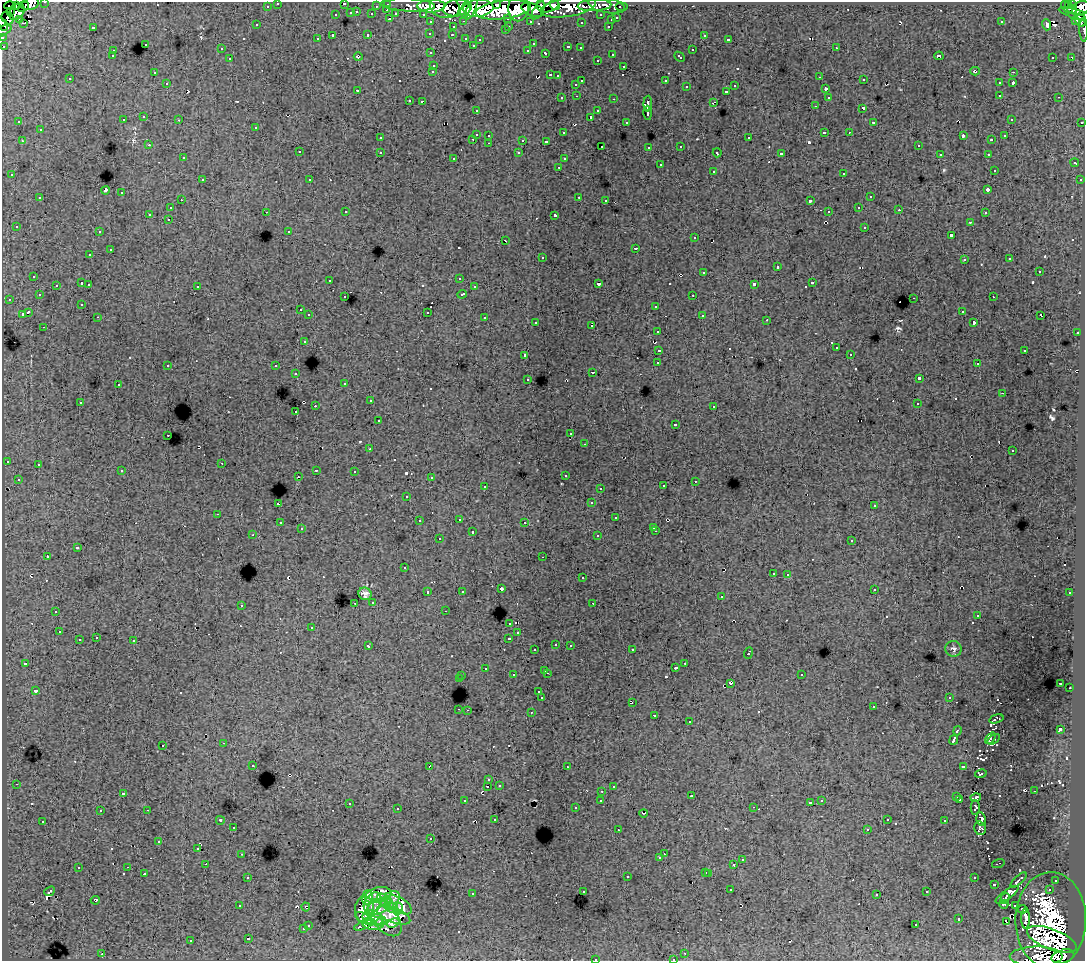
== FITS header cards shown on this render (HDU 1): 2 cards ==
NAXIS1  =                 1083
NAXIS2  =                  959

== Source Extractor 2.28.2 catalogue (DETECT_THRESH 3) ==
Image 1083 x 959 px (HDU 1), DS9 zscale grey, 1 PNG px = 1 image px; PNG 1087 x 963 px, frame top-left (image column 1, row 959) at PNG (2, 2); each listed source drawn as its Kron ellipse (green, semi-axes under 4 px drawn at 4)
Background 141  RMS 1.1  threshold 3.2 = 3 sigma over >= 5 px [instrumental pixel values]
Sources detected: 694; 1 with non-positive FLUX_AUTO (blend fragments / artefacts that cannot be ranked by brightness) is neither listed nor drawn; of the other 693, the 500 brightest by FLUX_AUTO listed and drawn (193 fainter detections omitted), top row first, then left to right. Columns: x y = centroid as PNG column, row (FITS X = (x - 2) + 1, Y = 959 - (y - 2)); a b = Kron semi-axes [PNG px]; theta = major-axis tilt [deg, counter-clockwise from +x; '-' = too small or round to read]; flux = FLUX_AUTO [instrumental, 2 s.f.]
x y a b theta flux
45 2 3 2 - 3900
278 3 3 3 - 3600
344 3 3 2 - 400
30 4 9 6 12 50000
388 4 3 3 - 6900
496 4 3 3 - 37000
1069 4 3 3 - 16000
1072 4 3 3 - 6100
408 5 27 6 -3 47000
547 5 11 7 9 110000
555 5 5 4 - 50000
595 5 17 6 2 38000
607 5 18 7 -10 50000
10 6 6 3 2 6100
16 6 4 3 - 15000
267 6 3 3 - 2100
376 6 3 2 - 1300
431 6 14 6 0 200000
24 7 6 3 35 15000
445 7 15 11 -14 160000
568 7 28 9 9 120000
622 7 6 3 0 4500
1067 7 7 3 -50 26000
457 8 14 8 8 200000
478 8 15 8 5 360000
518 8 13 10 87 140000
1081 8 9 7 33 130000
466 9 8 5 74 120000
471 9 11 4 65 100000
1072 9 5 3 - 14000
387 10 3 2 - 430
503 10 28 9 7 600000
532 10 12 6 -21 180000
538 10 10 5 59 120000
11 11 3 3 - 7400
17 12 9 6 50 63000
357 12 3 3 - 550
351 13 3 3 - 1400
372 14 3 3 - 1500
396 14 4 3 - 1500
423 14 3 2 - 3100
336 15 3 3 - 590
601 15 3 3 - 2600
1078 15 20 4 -17 37000
8 18 7 5 -51 39000
508 18 3 3 - 1600
617 18 3 3 - 900
19 19 3 3 - 1700
390 19 3 2 - 710
611 20 3 3 - 430
1076 20 4 3 - 9000
1081 20 7 5 -75 26000
464 21 3 2 - 570
530 21 3 3 - 1900
431 22 3 3 - 3300
581 22 3 3 - 290
1001 22 3 3 - 190
24 23 4 2 - 330
3 24 7 3 -63 21000
257 25 3 3 - 180
1046 25 6 3 -71 410
509 26 3 2 - 450
608 26 3 2 - 600
93 27 3 3 - 1200
453 27 3 3 - 680
505 30 3 3 - 330
1084 30 11 2 -87 10000
3 31 9 4 29 15000
430 33 3 3 - 230
368 34 3 3 - 680
452 35 3 2 - 300
704 35 3 3 - 440
333 36 3 3 - 2400
2 37 3 2 - 5000
466 38 3 3 - 500
317 39 3 3 - 300
729 39 4 3 - 470
480 40 3 3 - 330
145 44 3 3 - 580
533 44 3 3 - 200
473 45 3 3 - 180
3 46 3 3 - 1600
568 47 3 3 - 760
580 48 3 3 - 300
836 48 3 2 - 450
221 49 3 3 - 360
528 50 3 3 - 310
692 50 3 3 - 750
113 51 3 3 - 470
431 53 3 3 - 380
546 53 4 3 - 820
612 54 3 3 - 610
112 56 3 3 - 270
939 56 4 3 - 370
358 57 4 4 - 240
680 57 6 3 -43 920
1053 57 3 2 - 290
1071 58 4 3 - 310
230 59 3 3 - 480
597 60 3 3 - 380
434 65 3 3 - 530
624 66 3 3 - 560
433 71 3 3 - 530
975 71 5 3 - 510
1013 72 3 2 - 490
154 73 3 2 - 220
550 75 3 2 - 680
558 76 3 3 - 290
820 77 3 2 - 220
70 79 3 3 - 330
864 80 3 2 - 350
582 81 3 3 - 960
666 81 3 3 - 1800
167 83 3 3 - 300
999 83 3 3 - 540
1013 83 3 3 - 1500
576 84 3 3 - 500
735 86 3 3 - 500
686 87 3 3 - 400
825 89 3 3 - 680
358 90 3 3 - 500
727 91 3 3 - 570
1000 95 3 3 - 520
577 96 3 2 - 420
828 97 3 3 - 330
1059 97 3 2 - 400
562 98 3 3 - 420
614 99 3 2 - 750
409 100 3 3 - 360
422 101 3 3 - 260
713 102 4 2 - 640
648 104 8 4 87 4500
815 106 3 2 - 220
863 108 3 3 - 1400
476 110 3 3 - 320
598 111 3 3 - 480
648 113 7 3 -89 4000
144 117 3 3 - 570
590 117 3 3 - 920
1011 119 3 3 - 250
123 120 3 3 - 530
179 120 3 2 - 310
19 122 3 3 - 240
626 122 3 3 - 350
1082 122 3 3 - 1400
874 123 3 3 - 310
256 127 3 3 - 500
40 130 3 3 - 560
824 132 3 3 - 1200
849 132 3 2 - 410
563 133 3 3 - 270
476 134 3 3 - 1500
489 135 3 3 - 520
963 136 4 3 - 930
1005 136 3 3 - 320
380 138 3 3 - 370
749 138 3 3 - 620
473 139 3 2 - 560
523 140 3 3 - 1200
992 140 3 3 - 290
22 141 3 2 - 550
546 141 3 3 - 380
489 143 3 2 - 410
149 145 3 2 - 360
918 145 3 3 - 320
602 146 3 3 - 220
681 146 3 3 - 510
649 147 3 3 - 400
299 152 3 3 - 630
380 152 3 3 - 540
519 153 3 3 - 420
717 153 4 3 - 330
781 154 4 3 - 3600
940 154 3 3 - 260
988 154 3 2 - 450
183 158 3 3 - 380
454 158 3 3 - 280
564 159 3 3 - 240
1075 163 4 3 - 610
660 165 3 3 - 860
559 167 3 2 - 450
994 170 3 3 - 260
713 171 3 3 - 660
844 173 3 3 - 640
12 175 3 3 - 370
202 180 3 3 - 580
310 180 3 3 - 420
1080 180 3 3 - 390
105 190 4 3 - 3200
988 190 3 3 - 670
122 193 3 3 - 890
579 197 3 3 - 660
870 197 3 3 - 740
40 198 3 3 - 700
181 200 3 2 - 310
606 200 3 3 - 350
810 201 4 3 - 2500
859 207 3 3 - 430
170 208 3 3 - 570
899 210 3 2 - 280
266 212 3 2 - 300
346 212 3 2 - 400
829 212 3 3 - 930
985 213 3 3 - 400
150 214 3 3 - 2200
555 215 4 3 - 2800
168 219 3 2 - 420
970 222 3 3 - 350
16 226 3 3 - 360
865 227 3 3 - 750
289 231 3 3 - 280
99 232 3 2 - 330
951 235 3 3 - 2200
695 238 3 3 - 550
506 241 3 2 - 530
635 248 3 3 - 1100
110 250 3 3 - 1100
90 255 3 3 - 410
542 257 3 3 - 660
1010 259 3 3 - 200
964 260 3 3 - 400
777 267 3 3 - 1300
1039 271 3 3 - 840
704 272 3 3 - 670
34 276 3 3 - 420
459 278 3 3 - 290
330 280 3 2 - 330
82 283 3 3 - 1300
812 283 3 3 - 1000
89 284 3 2 - 470
599 284 3 3 - 1600
754 284 4 3 - 3300
56 285 3 3 - 410
197 286 3 3 - 480
474 287 3 3 - 440
462 294 5 3 - 870
39 295 3 3 - 390
693 295 3 2 - 420
345 297 3 3 - 340
993 297 3 2 - 360
914 298 3 2 - 780
9 299 3 2 - 300
82 304 3 3 - 290
656 306 3 3 - 610
300 310 3 3 - 390
962 311 3 3 - 360
28 312 4 3 - 2400
427 312 3 3 - 1000
22 314 3 3 - 1100
309 315 3 3 - 510
702 315 3 3 - 400
1041 315 3 3 - 1700
98 317 3 2 - 330
485 318 3 3 - 920
767 320 3 2 - 270
536 322 3 3 - 330
974 323 3 3 - 370
592 325 3 3 - 350
44 327 3 2 - 340
658 331 3 3 - 440
1077 333 3 2 - 480
304 341 3 3 - 590
836 348 3 3 - 460
659 350 4 3 - 1700
1025 350 3 3 - 800
850 354 3 3 - 290
525 355 3 3 - 670
658 363 4 3 - 2800
977 364 3 3 - 320
168 365 3 3 - 430
276 366 3 3 - 600
592 372 3 2 - 550
296 374 3 3 - 280
919 378 4 3 - 3500
528 379 3 3 - 330
345 383 3 3 - 410
118 385 3 3 - 460
1003 393 3 2 - 400
370 401 3 2 - 330
80 402 3 2 - 350
917 404 3 2 - 210
315 406 3 2 - 1100
714 406 3 3 - 400
296 412 3 2 - 280
378 421 3 3 - 400
675 424 3 3 - 250
571 434 3 3 - 380
168 435 3 2 - 390
585 444 3 2 - 270
370 449 3 3 - 280
1012 451 3 3 - 390
7 461 3 3 - 300
222 463 3 2 - 340
38 464 3 3 - 380
316 470 3 2 - 610
122 471 3 3 - 390
354 471 3 2 - 270
565 475 3 3 - 290
298 477 3 2 - 290
431 477 3 3 - 270
18 479 3 3 - 340
695 481 3 2 - 430
485 486 3 2 - 410
663 486 3 3 - 420
600 488 3 2 - 220
407 496 3 3 - 290
591 503 3 3 - 320
278 504 3 3 - 1900
874 506 3 3 - 420
218 514 3 2 - 400
616 518 3 3 - 620
459 519 3 2 - 480
419 521 3 3 - 280
525 522 3 3 - 310
280 523 3 3 - 500
653 527 3 3 - 280
301 529 3 3 - 330
656 531 3 2 - 500
472 532 3 3 - 1100
253 535 3 2 - 300
598 536 3 3 - 490
439 539 3 3 - 450
852 541 3 3 - 630
77 548 4 3 - 1400
47 556 3 2 - 1200
543 557 3 2 - 270
404 568 3 3 - 270
773 573 3 3 - 530
788 574 3 2 - 440
582 578 3 3 - 610
501 589 3 3 - 490
874 589 3 3 - 460
462 591 3 3 - 360
428 592 3 3 - 820
1070 593 3 3 - 460
365 594 6 6 - 340
721 597 3 3 - 390
373 602 3 3 - 490
355 603 3 2 - 410
593 603 3 2 - 190
241 605 3 3 - 580
56 611 3 3 - 370
445 611 3 2 - 330
978 615 3 3 - 250
510 623 3 3 - 520
312 627 3 3 - 490
59 632 3 3 - 480
518 633 3 3 - 310
96 638 3 3 - 440
509 638 4 3 - 1100
79 640 3 3 - 1200
134 641 3 3 - 1100
556 644 3 3 - 460
570 645 3 3 - 420
368 646 4 3 - 550
954 649 8 8 - 230
535 650 3 3 - 370
632 650 3 2 - 430
748 653 6 3 70 1100
685 663 3 2 - 480
25 664 3 3 - 240
485 668 3 3 - 340
676 668 3 3 - 260
545 670 3 3 - 500
547 673 3 2 - 640
801 674 3 3 - 480
513 675 3 3 - 580
462 676 3 2 - 490
459 679 3 3 - 1700
1061 683 3 3 - 350
731 684 3 3 - 670
1070 688 3 2 - 340
35 691 3 3 - 390
539 692 3 3 - 470
542 698 3 3 - 2900
949 698 3 3 - 300
632 702 3 2 - 270
873 707 3 2 - 250
459 709 3 2 - 610
467 710 3 2 - 500
531 712 3 3 - 640
655 715 3 3 - 280
996 719 7 4 17 240
689 722 3 3 - 580
1060 729 4 3 - 4000
957 731 5 3 - 1500
990 738 6 3 49 220
994 739 7 3 32 190
954 740 5 3 - 6100
224 743 3 2 - 460
163 745 3 3 - 700
253 765 3 3 - 440
429 766 4 3 - 2500
963 766 4 3 - 1200
567 767 3 2 - 320
981 774 6 3 12 190
489 780 3 3 - 300
16 784 3 2 - 350
499 785 3 3 - 360
488 786 3 2 - 890
614 786 3 3 - 300
602 791 3 2 - 410
1034 791 3 2 - 200
123 793 3 3 - 390
692 796 4 3 - 370
957 797 3 3 - 690
976 798 5 3 - 300
960 799 3 3 - 390
601 800 3 3 - 500
465 801 3 3 - 430
822 801 3 3 - 230
349 803 3 2 - 600
810 803 3 3 - 260
753 807 3 2 - 330
975 807 7 4 -90 260
575 808 3 3 - 350
397 809 3 3 - 330
147 810 3 2 - 690
100 811 3 3 - 380
643 813 4 2 - 250
495 819 3 3 - 350
981 819 7 4 -76 540
220 820 4 3 - 180
887 820 3 3 - 290
43 821 3 3 - 360
945 821 3 3 - 660
233 827 3 3 - 370
980 828 7 6 - 360
867 829 3 3 - 250
618 830 3 2 - 230
431 839 3 3 - 350
159 841 3 3 - 250
198 848 3 3 - 190
242 854 3 2 - 320
664 854 2 2 - 350
660 858 3 3 - 410
742 860 3 3 - 600
998 863 6 2 17 200
206 864 2 2 - 350
734 864 3 3 - 1400
128 867 3 2 - 390
78 868 3 3 - 800
706 872 3 3 - 640
709 873 3 3 - 790
144 874 4 3 - 1100
627 876 3 3 - 1200
248 877 3 3 - 410
974 878 3 3 - 480
1019 880 10 3 44 480
1056 880 3 3 - 370
994 884 3 3 - 1100
731 890 3 2 - 400
1049 890 3 2 - 450
50 891 6 3 40 280
583 891 3 3 - 380
927 892 3 3 - 420
472 894 3 3 - 470
877 894 3 3 - 290
378 895 14 7 13 640
1007 895 13 4 36 890
367 897 7 5 71 1100
392 898 8 6 19 420
1005 898 6 4 73 370
95 900 4 3 - 250
386 902 10 5 -42 1500
373 903 11 8 59 2700
1004 904 4 3 - 180
399 905 14 7 -30 1500
1015 905 4 3 - 260
240 906 3 3 - 240
379 906 13 7 26 2400
306 907 4 3 - 260
391 908 7 5 -22 1100
364 909 13 9 87 2700
398 909 6 4 68 1200
1022 909 4 3 - 250
394 915 18 7 -22 3200
364 918 9 4 -33 770
373 918 11 7 -14 2100
385 918 22 12 -51 4100
1026 918 10 4 89 1300
959 919 3 3 - 710
1051 920 48 35 89 27000
381 921 5 3 - 590
1007 922 3 2 - 300
373 923 10 6 -1 870
393 923 6 3 23 890
308 925 3 3 - 620
364 925 11 3 24 610
916 925 3 3 - 360
303 929 3 3 - 530
248 939 3 3 - 1900
1052 939 26 10 -21 4700
191 941 3 3 - 180
685 953 3 2 - 360
102 954 3 2 - 610
1036 956 26 10 0 2400
1063 956 11 6 17 72000
595 959 3 3 - 620
673 959 3 2 - 350
At the frame edge (FLAGS 8, measured only in part): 15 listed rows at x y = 45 2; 278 3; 344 3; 30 4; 1081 8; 11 11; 3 24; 1084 30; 3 31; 2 37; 3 46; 1036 956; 1063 956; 595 959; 673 959
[193 fainter detections neither listed nor drawn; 1 non-positive-flux detection neither listed nor drawn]